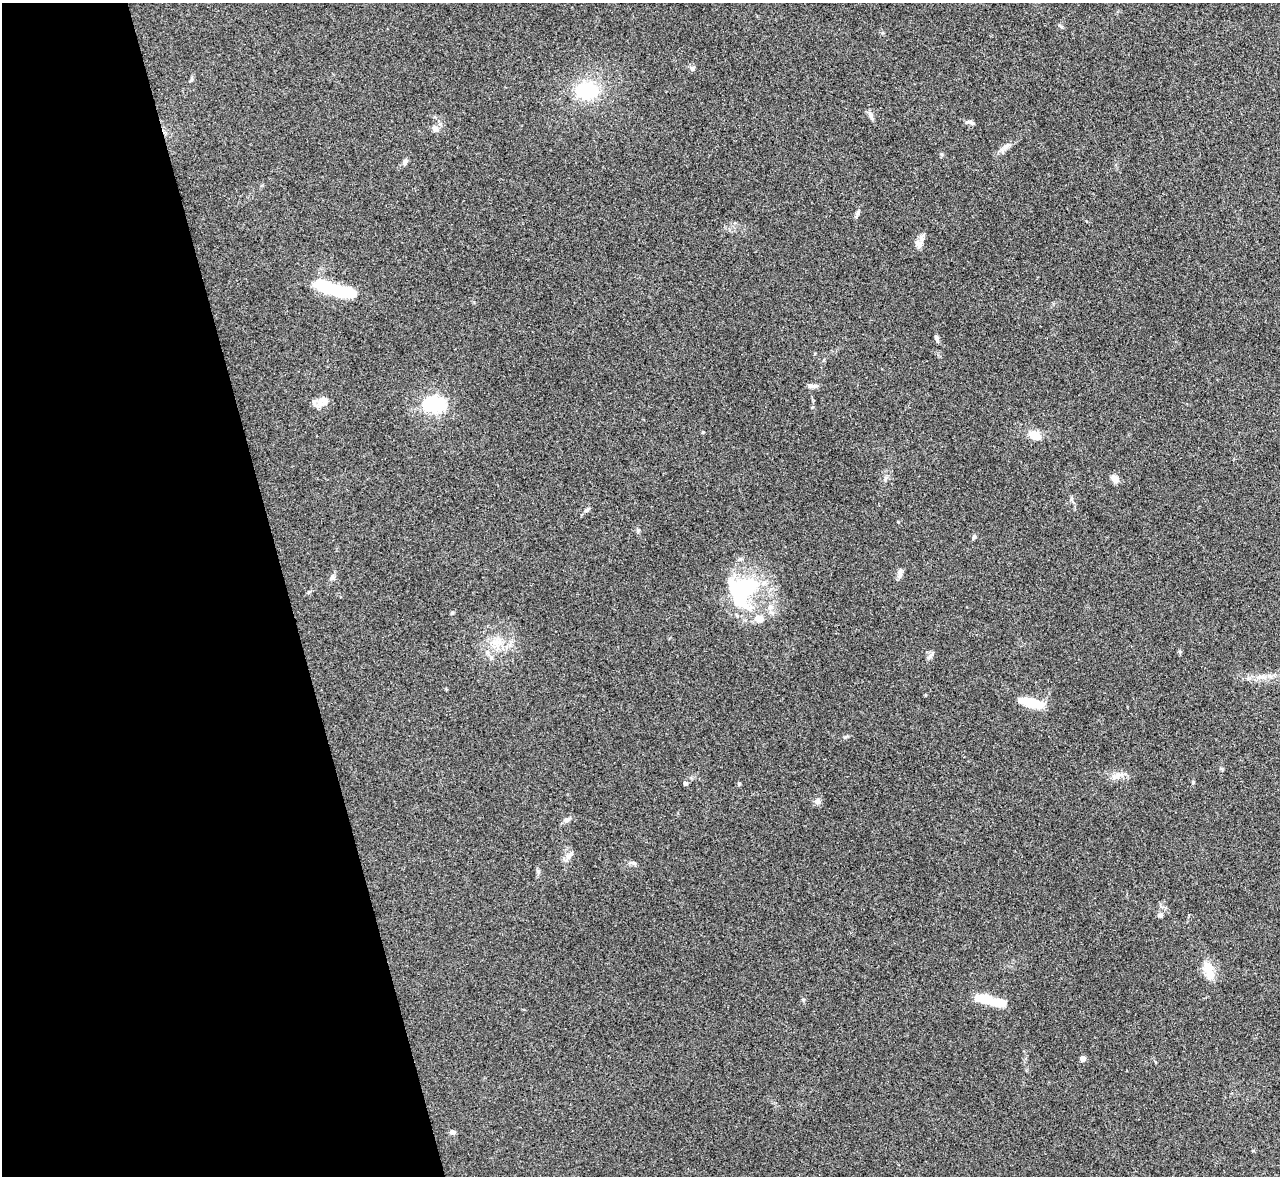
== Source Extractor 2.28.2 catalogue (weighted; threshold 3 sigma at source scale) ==
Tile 5 of 4 x 4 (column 1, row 2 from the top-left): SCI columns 9-1286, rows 2494-3667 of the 5127 x 5108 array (HDU 1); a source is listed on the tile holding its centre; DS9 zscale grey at full resolution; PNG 1282 x 1178 px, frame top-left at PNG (2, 3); no overlay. Shown black and unused: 22% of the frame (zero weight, under 3 of 4 exposures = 1% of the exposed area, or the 3 px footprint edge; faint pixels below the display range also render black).
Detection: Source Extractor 2.28.2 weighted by HDU 2 'WHT'; one run over the whole footprint, this tile lists its part. Background 0.334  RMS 0.0099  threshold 0.0443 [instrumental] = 3 sigma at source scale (4.5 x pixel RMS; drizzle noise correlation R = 1.50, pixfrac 1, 0.05/0.05 arcsec/px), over >= 5 px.
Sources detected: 46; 3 inside a brighter object's white glare — not listed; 2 inside a brighter listed object's ellipse — not listed separately; the other 41 listed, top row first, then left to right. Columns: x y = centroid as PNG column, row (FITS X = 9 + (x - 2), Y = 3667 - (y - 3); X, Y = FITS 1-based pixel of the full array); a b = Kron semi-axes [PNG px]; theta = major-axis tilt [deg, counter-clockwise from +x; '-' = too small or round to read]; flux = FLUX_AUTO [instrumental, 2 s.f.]
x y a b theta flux
692 68 7 6 - 2.5
587 91 22 15 -4 56
870 115 9 6 -50 3.1
970 122 13 5 -19 2.7
435 128 8 7 - 4.8
1006 146 12 7 41 5.1
405 162 10 5 72 2.4
858 212 8 5 61 2.2
918 244 11 7 -56 4.9
336 290 43 11 -15 68
937 338 9 5 -77 2.4
810 386 9 6 5 3.1
320 402 13 10 60 8.1
434 404 35 24 1 41
1034 435 15 12 -12 10
885 479 7 4 46 2
1115 479 9 7 -38 7.9
1071 499 7 4 73 1.6
587 510 10 4 42 2.1
974 537 7 4 78 1.8
900 571 8 6 -90 2.7
332 577 9 6 52 2.7
739 589 40 22 16 92
759 618 12 9 -10 8.4
497 643 14 11 -3 13
1263 677 12 4 -8 4.5
1032 703 26 8 -16 31
1116 776 16 7 24 7
1193 782 5 4 - 1.1
685 783 4 4 - 3
739 784 5 4 - 1.2
817 801 9 8 - 3.7
566 820 7 6 - 3
568 856 9 6 10 3.9
633 863 8 5 -18 2.2
538 871 7 5 -68 2
1160 915 6 6 - 2.8
1209 971 29 11 -74 15
984 999 27 9 -14 28
1082 1058 4 4 - 8.1
453 1132 7 5 -13 2.7
Unlisted compact peaks at least as high as the median listed source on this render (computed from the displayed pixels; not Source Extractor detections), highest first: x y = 930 656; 845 737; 638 530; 941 154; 1059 25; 1180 652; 452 613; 803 1000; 191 80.